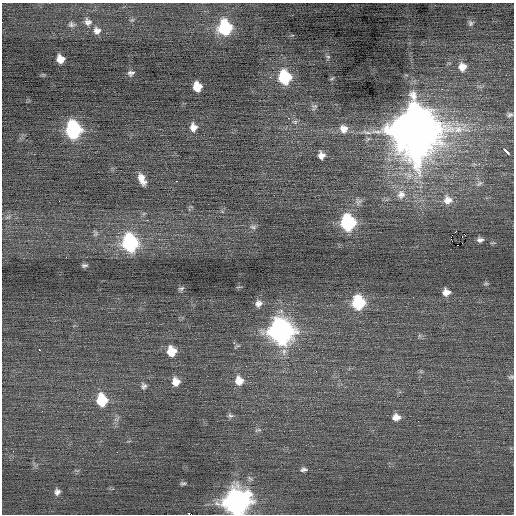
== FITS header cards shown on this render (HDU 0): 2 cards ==
NAXIS1  =                  512 / Axis length
NAXIS2  =                  512 / Axis length

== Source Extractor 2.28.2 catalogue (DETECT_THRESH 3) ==
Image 512 x 512 px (HDU 0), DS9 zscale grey, 1 PNG px = 1 image px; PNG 516 x 516 px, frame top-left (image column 1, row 512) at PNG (2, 3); no overlay
Background 0.0486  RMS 0.81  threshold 2.44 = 3 sigma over >= 5 px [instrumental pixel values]
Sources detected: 65; all 65 listed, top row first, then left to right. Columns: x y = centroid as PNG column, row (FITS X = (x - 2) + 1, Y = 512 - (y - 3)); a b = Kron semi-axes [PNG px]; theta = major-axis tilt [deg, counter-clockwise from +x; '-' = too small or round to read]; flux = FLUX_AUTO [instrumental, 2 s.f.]
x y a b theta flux
132 20 7 4 43 89
88 22 11 10 - 300
470 23 8 6 -66 150
71 24 9 7 -10 170
225 28 10 9 - 5400
97 31 10 10 - 330
328 57 6 4 -2 70
60 59 7 7 - 540
462 67 9 9 - 460
131 73 9 7 6 170
270 77 2 2 - 180
284 77 10 8 -76 4400
332 78 6 4 20 59
197 87 8 7 - 880
442 89 2 2 - 150
314 107 9 7 48 150
510 114 7 5 12 110
288 118 2 2 - 210
295 122 8 5 -6 140
193 127 10 8 -83 370
344 129 12 11 - 480
73 130 11 9 -80 11000
414 130 17 16 - 350000
505 150 7 3 -45 1200
321 155 8 7 - 330
142 179 13 6 -67 510
176 181 2 2 - 260
479 183 10 6 37 160
401 194 14 12 65 640
448 200 13 13 - 610
358 201 12 9 41 270
8 217 9 4 30 110
348 223 10 9 - 8500
253 227 9 5 -2 150
95 233 9 7 -88 140
465 235 2 2 - 21000
451 237 2 2 - 28
480 240 8 6 -1 190
130 243 11 9 -76 9900
458 245 3 2 - 300
84 265 7 4 6 120
486 283 7 5 16 79
181 288 8 5 21 100
446 292 8 8 - 400
258 303 9 8 - 280
358 303 10 9 - 4400
281 331 12 11 - 39000
419 336 6 4 72 83
234 343 3 2 - 200
40 350 3 3 - 440
171 351 9 8 - 1100
511 377 7 6 - 100
239 381 10 10 - 680
176 382 10 8 -90 520
144 386 8 8 - 170
102 400 10 8 -81 2200
42 411 2 2 - 34
230 416 8 6 -31 130
396 417 9 7 -5 430
258 430 10 4 13 110
303 469 9 6 7 160
183 483 7 4 -3 100
57 492 8 7 - 220
236 502 12 11 - 47000
190 514 5 2 - 3100
At the frame edge (FLAGS 8, measured only in part): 3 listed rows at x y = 511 377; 236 502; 190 514